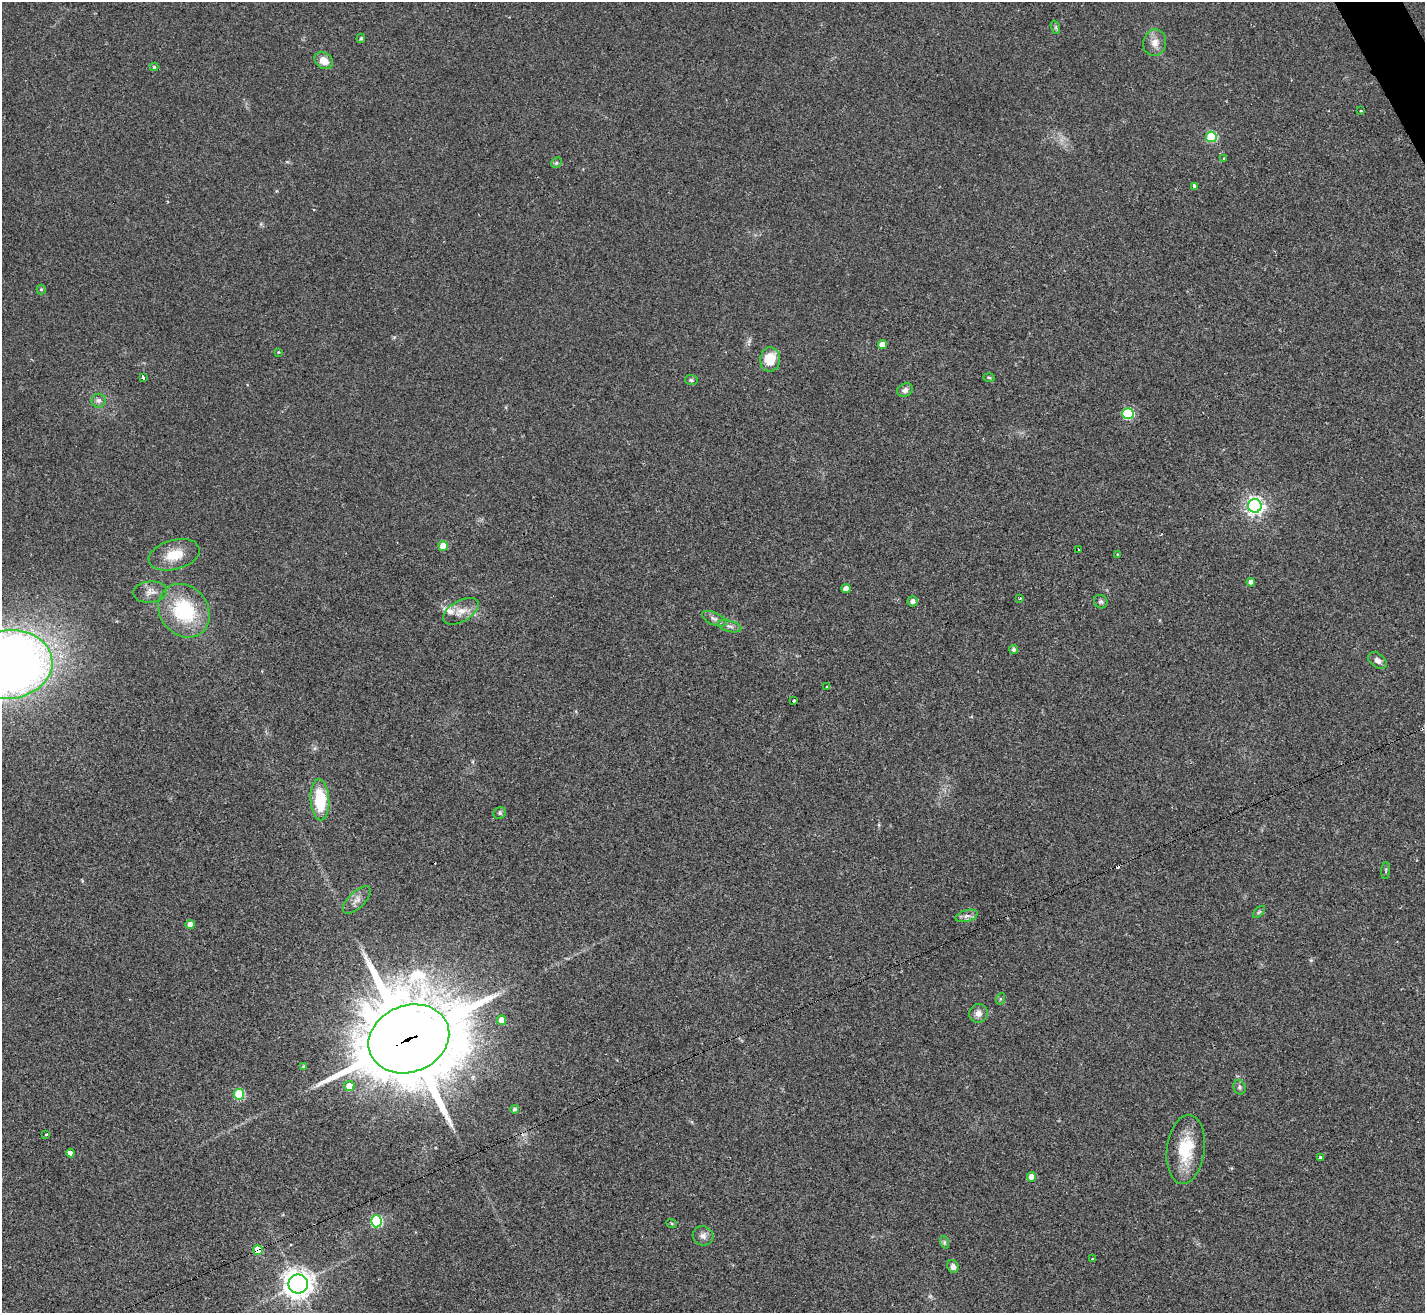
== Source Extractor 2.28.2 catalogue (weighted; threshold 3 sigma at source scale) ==
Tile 10 of 4 x 4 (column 2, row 3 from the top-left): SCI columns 1428-2850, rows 1598-2908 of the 5696 x 5686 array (HDU 1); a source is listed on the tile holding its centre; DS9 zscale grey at full resolution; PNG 1427 x 1315 px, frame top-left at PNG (2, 2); each listed source drawn as its Kron ellipse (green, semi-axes under 4 px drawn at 4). Shown black and unused: <1% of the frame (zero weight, under 2 of 3 exposures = <1% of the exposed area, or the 3 px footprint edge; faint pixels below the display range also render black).
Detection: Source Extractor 2.28.2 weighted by HDU 2 'WHT'; one run over the whole footprint, this tile lists its part. Background 0.0791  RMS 0.0075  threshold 0.0339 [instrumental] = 3 sigma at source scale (4.5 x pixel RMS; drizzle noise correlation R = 1.50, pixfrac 1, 0.05/0.05 arcsec/px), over >= 5 px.
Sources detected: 75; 1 too faint to see at this stretch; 4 cosmic-ray / hot-pixel residue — neither listed nor drawn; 1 inside a brighter listed object's ellipse — not listed separately; the other 69 listed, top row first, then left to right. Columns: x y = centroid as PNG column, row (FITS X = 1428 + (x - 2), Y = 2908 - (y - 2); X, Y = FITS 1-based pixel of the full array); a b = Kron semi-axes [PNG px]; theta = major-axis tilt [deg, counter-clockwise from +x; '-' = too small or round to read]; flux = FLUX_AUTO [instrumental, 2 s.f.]
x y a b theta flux
1055 27 7 4 -71 1.4
361 38 4 3 - 1
1155 43 13 11 77 6.5
324 61 10 7 -34 7.9
154 67 4 4 - 0.82
1361 110 4 2 - 0.68
1211 137 5 5 - 47
1224 159 3 3 - 4.2
556 163 6 4 45 1
1194 186 3 3 - 16
41 289 5 4 - 1
882 345 4 4 - 8.2
278 352 3 3 - 0.62
770 360 12 9 86 17
989 377 6 4 -2 0.81
143 378 4 3 - 9.2
691 380 6 5 - 1.2
905 390 8 6 28 3.2
98 400 7 7 - 2.4
1128 414 5 5 - 64
1255 506 7 6 - 320
443 546 5 5 - 11
1079 549 3 3 - 4.3
174 555 26 14 15 15
1118 555 3 3 - 3.9
1251 582 4 4 - 4.3
846 588 4 4 - 5.4
150 592 17 10 5 5.8
1020 599 4 3 - 0.84
913 601 5 5 - 2.9
1101 602 7 6 - 1.7
184 611 29 24 -51 51
461 611 19 10 29 8.7
714 619 13 6 -24 3.1
729 626 12 5 -14 2.6
1014 649 4 4 - 1.9
1377 660 10 7 -36 3.6
9 664 44 34 8 790
827 686 3 3 - 0.81
794 701 4 3 - 2.3
320 800 20 9 -87 31
500 813 6 5 - 1.5
1386 871 8 3 87 0.94
357 900 18 8 45 4.8
1259 912 7 4 44 1.1
967 916 11 5 14 3.1
190 925 4 4 - 7.7
1000 999 6 4 72 0.89
978 1013 9 9 - 4.2
501 1020 5 4 - 6.1
409 1039 41 33 22 9100
304 1067 3 3 - 0.97
349 1086 5 5 - 8.9
1239 1087 7 6 - 1.9
239 1094 5 5 - 48
514 1109 4 4 - 1.7
46 1135 4 2 - 0.54
1186 1149 35 19 83 29
70 1153 4 4 - 4.4
1321 1157 3 3 - 8.6
1031 1177 5 4 - 8.1
376 1221 6 5 - 75
672 1223 5 3 - 0.83
703 1236 10 9 - 3.7
944 1242 6 4 -72 1.3
258 1250 5 5 - 18
1092 1259 3 3 - 1.5
953 1267 7 5 -70 3.1
298 1284 9 9 - 800
Overlapping masked pixels (flux is a lower limit): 2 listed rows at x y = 409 1039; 258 1250
Isophote crosses this tile's border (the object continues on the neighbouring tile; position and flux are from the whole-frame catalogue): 1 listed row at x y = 9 664